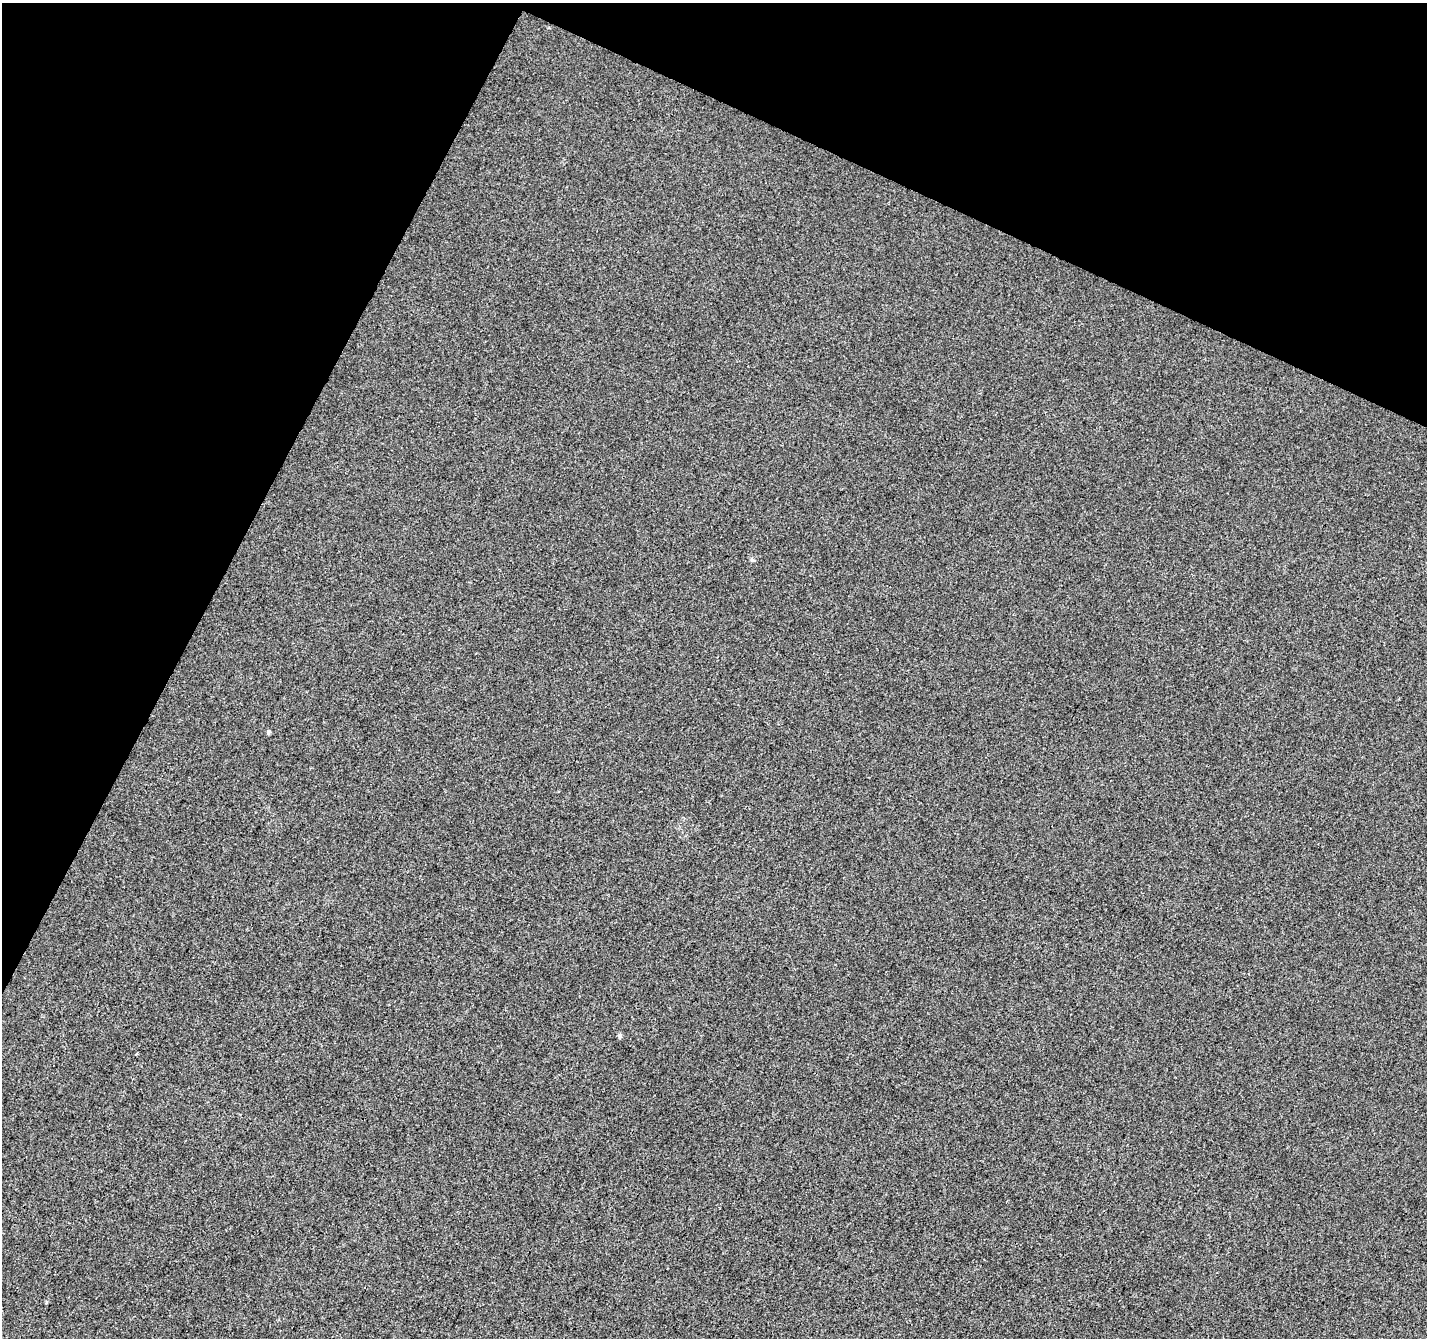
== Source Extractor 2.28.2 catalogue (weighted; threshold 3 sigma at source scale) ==
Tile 2 of 4 x 4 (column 2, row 1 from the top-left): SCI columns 1434-2858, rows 4277-5612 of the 5708 x 5815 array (HDU 1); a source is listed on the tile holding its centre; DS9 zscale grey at full resolution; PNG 1429 x 1340 px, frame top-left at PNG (2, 3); no overlay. Shown black and unused: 24% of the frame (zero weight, under 3 of 4 exposures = <1% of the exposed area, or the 3 px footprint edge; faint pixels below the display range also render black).
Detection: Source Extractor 2.28.2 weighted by HDU 2 'WHT'; one run over the whole footprint, this tile lists its part. Background 2.39e-04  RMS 0.0036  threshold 0.0162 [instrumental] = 3 sigma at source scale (4.5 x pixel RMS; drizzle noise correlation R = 1.50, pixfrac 1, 0.0396/0.0396 arcsec/px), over >= 5 px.
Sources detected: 3; all 3 listed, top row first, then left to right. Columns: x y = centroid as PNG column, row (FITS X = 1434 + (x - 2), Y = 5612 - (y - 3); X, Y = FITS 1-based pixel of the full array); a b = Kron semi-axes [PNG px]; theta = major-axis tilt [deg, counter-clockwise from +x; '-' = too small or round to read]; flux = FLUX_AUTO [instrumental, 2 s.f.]
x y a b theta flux
268 732 5 4 - 0.76
620 1035 5 5 - 0.88
137 1054 3 3 - 0.82